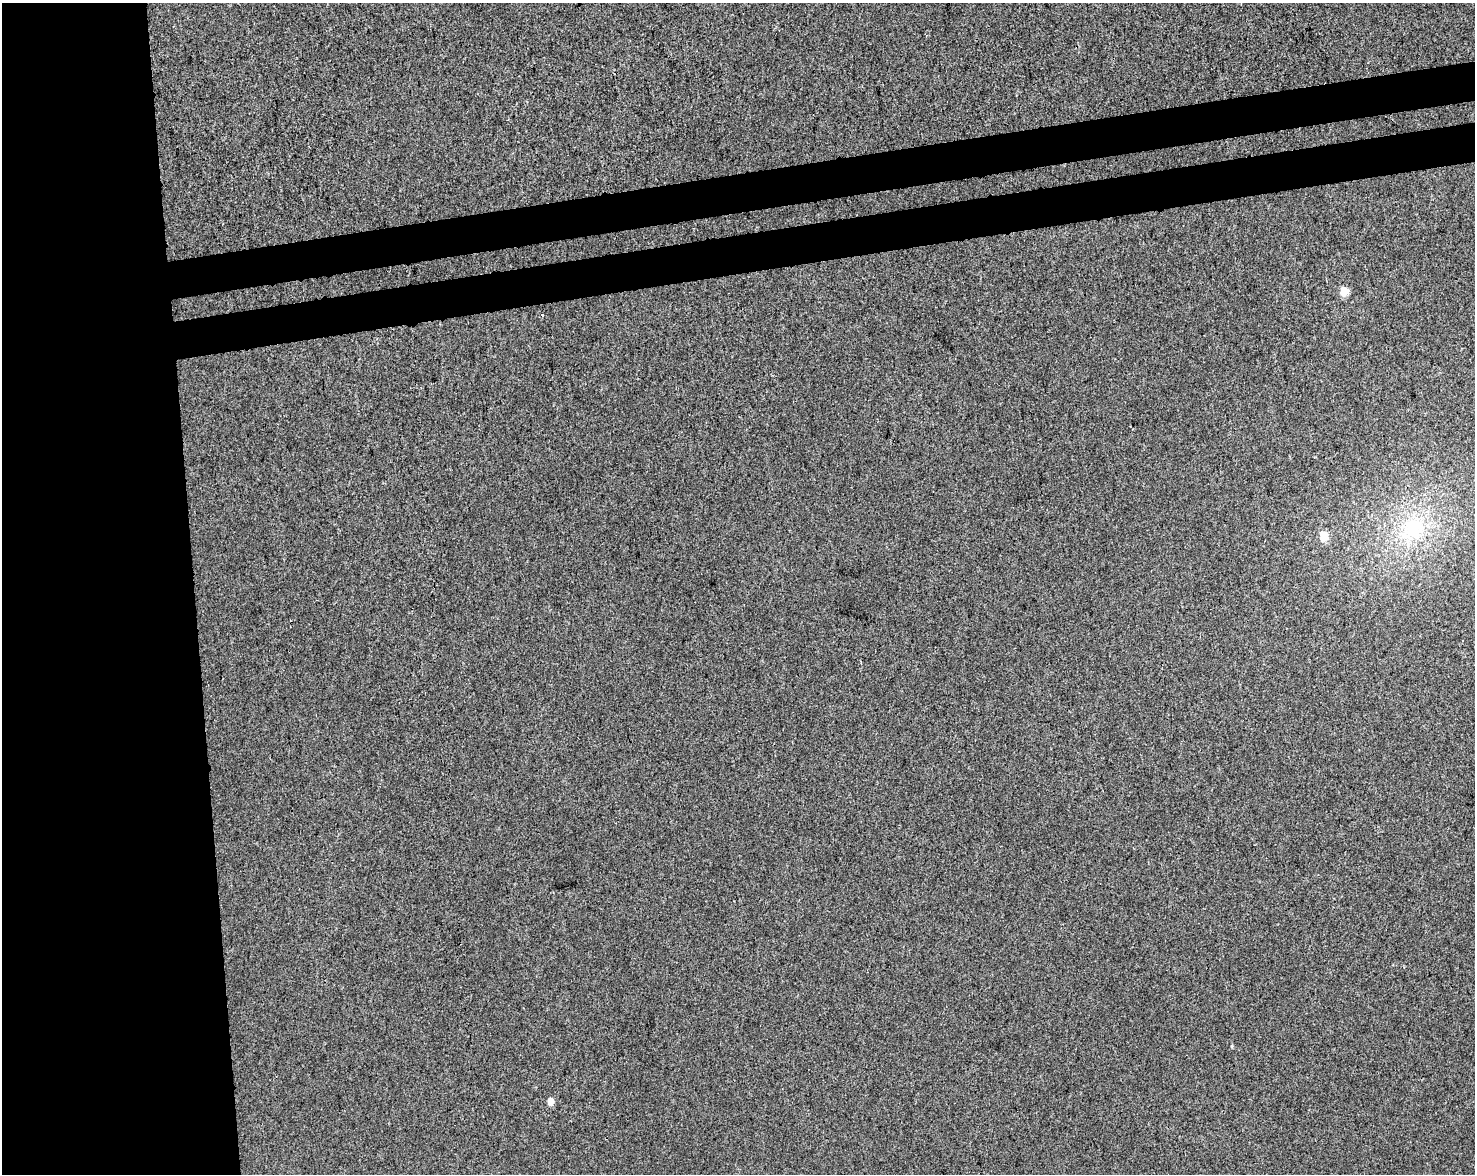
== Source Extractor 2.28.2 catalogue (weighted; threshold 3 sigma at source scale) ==
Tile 7 of 3 x 4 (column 1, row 3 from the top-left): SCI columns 70-1542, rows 1229-2400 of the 4515 x 4801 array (HDU 1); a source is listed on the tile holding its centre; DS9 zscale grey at full resolution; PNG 1477 x 1176 px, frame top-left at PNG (2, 3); no overlay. Shown black and unused: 19% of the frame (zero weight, under 3 of 4 exposures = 5% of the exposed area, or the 3 px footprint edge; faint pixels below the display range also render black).
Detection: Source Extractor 2.28.2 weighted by HDU 2 'WHT'; one run over the whole footprint, this tile lists its part. Background 3.77e-04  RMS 0.0047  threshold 0.0212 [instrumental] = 3 sigma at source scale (4.5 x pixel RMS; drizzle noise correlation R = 1.50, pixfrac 1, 0.0396/0.0396 arcsec/px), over >= 5 px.
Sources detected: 5; all 5 listed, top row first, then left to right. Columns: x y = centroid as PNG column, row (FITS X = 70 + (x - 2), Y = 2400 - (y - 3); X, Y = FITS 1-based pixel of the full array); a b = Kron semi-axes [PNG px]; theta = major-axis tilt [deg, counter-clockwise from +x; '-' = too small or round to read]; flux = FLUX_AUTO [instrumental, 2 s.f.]
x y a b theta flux
1344 292 5 5 - 13
543 315 3 3 - 4
1413 528 33 26 61 29
1324 536 5 4 - 12
551 1102 5 4 - 4.9